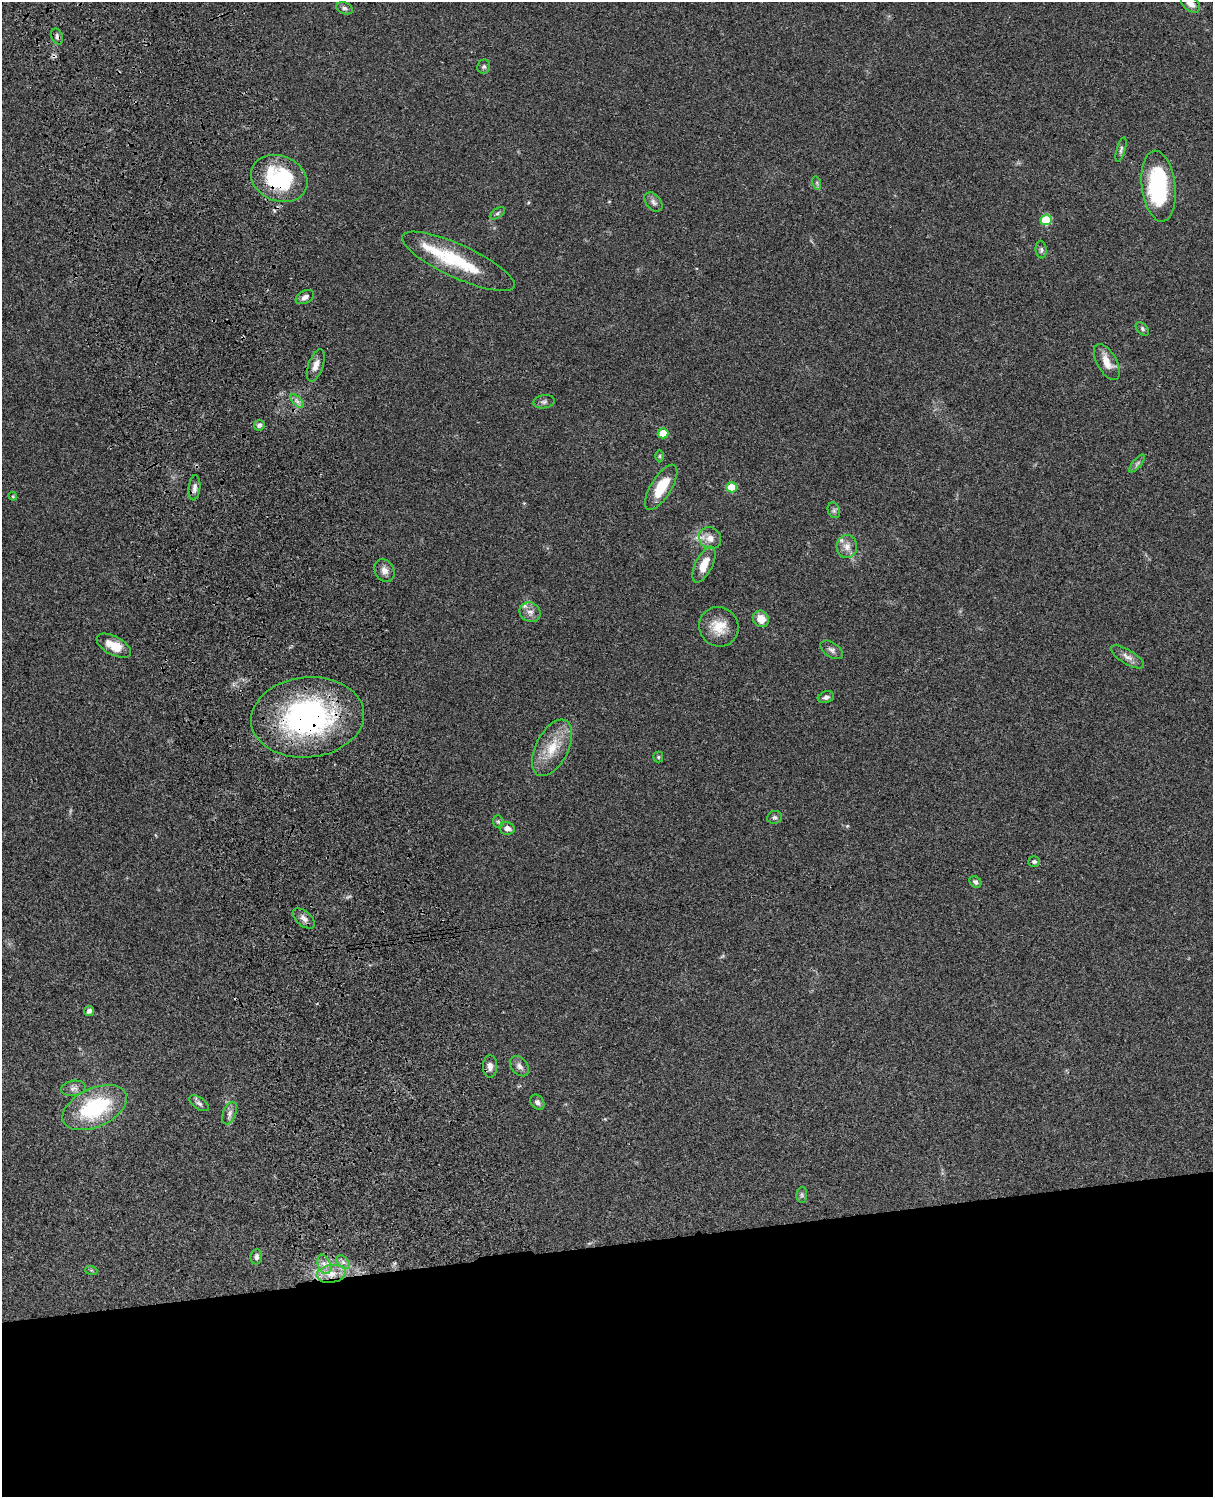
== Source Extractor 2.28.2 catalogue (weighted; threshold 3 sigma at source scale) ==
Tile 11 of 4 x 3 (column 3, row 3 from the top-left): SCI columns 2543-3753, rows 276-1770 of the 5084 x 4921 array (HDU 1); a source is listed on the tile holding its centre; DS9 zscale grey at full resolution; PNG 1215 x 1499 px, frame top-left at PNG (2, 2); each listed source drawn as its Kron ellipse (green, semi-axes under 4 px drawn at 4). Shown black and unused: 17% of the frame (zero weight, under 3 of 4 exposures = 6% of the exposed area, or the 3 px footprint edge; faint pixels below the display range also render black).
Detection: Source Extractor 2.28.2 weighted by HDU 2 'WHT'; one run over the whole footprint, this tile lists its part. Background 0.0745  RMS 0.0057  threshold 0.0258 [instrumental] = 3 sigma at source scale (4.5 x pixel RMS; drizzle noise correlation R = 1.50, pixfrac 1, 0.05/0.05 arcsec/px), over >= 5 px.
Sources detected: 67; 1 too faint to see at this stretch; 1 inside a brighter object's white glare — neither listed nor drawn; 3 inside a brighter listed object's ellipse — not listed separately; the other 62 listed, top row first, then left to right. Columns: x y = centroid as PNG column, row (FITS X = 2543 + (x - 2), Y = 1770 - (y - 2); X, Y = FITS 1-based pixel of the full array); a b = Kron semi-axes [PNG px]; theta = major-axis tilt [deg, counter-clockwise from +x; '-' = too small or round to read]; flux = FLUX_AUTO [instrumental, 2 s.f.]
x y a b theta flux
1190 4 11 7 -42 4
345 8 8 5 -20 1.6
57 36 8 5 -68 1.6
484 67 7 6 - 1.2
1121 149 13 4 74 1.5
279 178 29 22 -22 48
817 183 7 4 -73 0.94
1159 186 36 17 -83 61
653 202 11 7 -49 2.3
497 213 8 4 34 1.2
1046 220 5 5 - 22
1041 250 9 5 -84 1.3
458 261 61 16 -25 35
305 297 10 6 28 2.4
1142 329 8 5 -47 1.2
1107 362 20 10 -61 7.5
316 365 17 7 71 4.4
297 401 9 4 -45 1.9
544 402 11 6 7 1.7
259 425 5 5 - 1.8
663 433 5 5 - 11
660 456 6 4 89 0.81
1137 463 11 3 50 1.3
661 487 26 10 58 16
731 487 5 5 - 14
195 488 12 6 84 2.3
13 496 4 4 - 0.66
834 510 8 6 -71 1.4
710 538 11 10 - 4.7
847 547 11 10 - 4.5
704 565 20 8 64 8.2
384 571 12 9 -60 3.5
530 612 11 9 -30 3.6
761 619 8 7 - 6.9
719 627 20 19 - 11
114 646 19 9 -28 8.9
832 650 12 7 -34 2.3
1127 657 19 7 -31 3.8
826 697 8 5 16 2
308 717 56 40 6 130
552 748 31 16 63 16
658 757 5 5 - 0.78
774 817 7 6 - 1.3
498 822 6 5 - 1.1
507 828 8 6 -10 2.9
1034 862 6 5 - 1.5
975 882 6 5 - 1.4
304 918 13 7 -40 2.8
89 1011 5 4 - 1.7
490 1066 11 7 -89 3.3
519 1066 11 8 -50 2.8
73 1088 12 7 8 2.7
537 1102 8 6 -54 2
199 1103 11 5 -34 1.6
95 1108 34 19 25 50
230 1113 12 6 67 2.4
802 1195 8 5 84 1.2
256 1257 7 5 82 1.9
343 1262 8 5 -45 1.8
324 1264 10 6 -70 3.1
91 1270 6 4 -18 0.63
331 1274 15 9 9 6.8
Overlapping masked pixels (flux is a lower limit): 3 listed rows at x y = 57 36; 279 178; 308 717
Isophote crosses this tile's border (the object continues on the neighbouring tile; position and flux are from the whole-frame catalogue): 1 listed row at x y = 1190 4